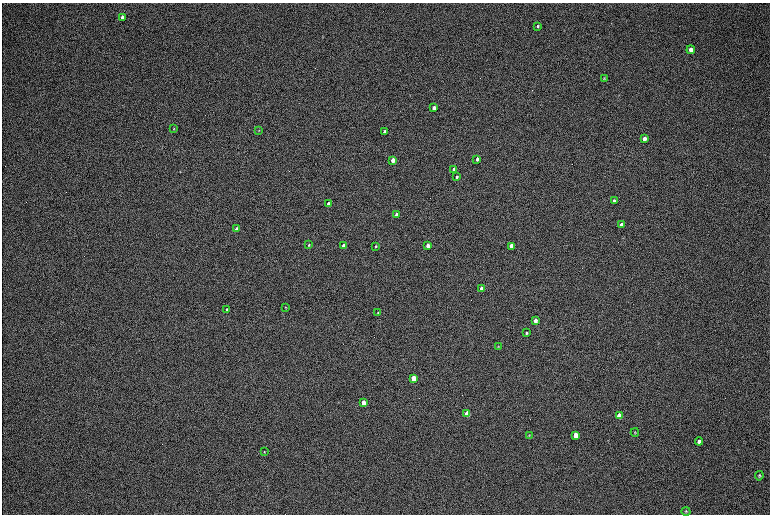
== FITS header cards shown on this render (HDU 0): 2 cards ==
NAXIS1  =                 1536 / length of data axis 1
NAXIS2  =                 1024 / length of data axis 2

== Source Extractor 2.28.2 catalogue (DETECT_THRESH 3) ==
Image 1536 x 1024 px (HDU 0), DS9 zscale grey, zoomed out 1/2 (1 PNG px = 2 x 2 image px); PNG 772 x 516 px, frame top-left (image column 1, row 1023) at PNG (2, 3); each listed source drawn as its Kron ellipse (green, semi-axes under 4 px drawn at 4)
Background 167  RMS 20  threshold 60.4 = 3 sigma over >= 5 px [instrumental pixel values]
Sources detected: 41; all 41 listed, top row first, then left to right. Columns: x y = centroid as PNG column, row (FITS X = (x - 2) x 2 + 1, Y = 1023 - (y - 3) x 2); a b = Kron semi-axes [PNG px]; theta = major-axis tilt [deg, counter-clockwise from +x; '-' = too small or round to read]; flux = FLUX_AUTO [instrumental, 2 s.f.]
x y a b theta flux
122 17 4 3 - 21000
538 26 3 3 - 5400
691 50 4 3 - 23000
604 79 4 3 - 3600
434 108 3 3 - 57000
174 129 4 2 - 2600
259 130 3 3 - 2200
385 132 3 3 - 27000
644 139 4 3 - 31000
477 159 3 3 - 14000
393 160 3 3 - 46000
454 170 3 3 - 32000
457 177 3 3 - 6500
614 201 3 3 - 9200
328 204 3 3 - 24000
397 214 3 3 - 17000
621 225 4 3 - 25000
237 229 3 3 - 20000
309 245 3 2 - 3500
428 245 3 3 - 35000
344 246 3 3 - 46000
376 246 3 3 - 4200
511 246 3 3 - 42000
481 289 3 3 - 42000
285 307 3 3 - 2800
227 309 3 3 - 3900
378 312 3 3 - 2600
535 320 3 3 - 19000
526 333 4 3 - 5900
498 346 4 3 - 2400
413 378 4 3 - 120000
363 403 4 3 - 73000
467 414 4 3 - 170000
619 416 4 3 - 110000
635 432 4 3 - 3100
529 435 3 3 - 2800
576 435 4 3 - 85000
699 441 4 3 - 12000
264 452 3 3 - 2800
759 476 4 3 - 5400
686 511 4 4 - 4900